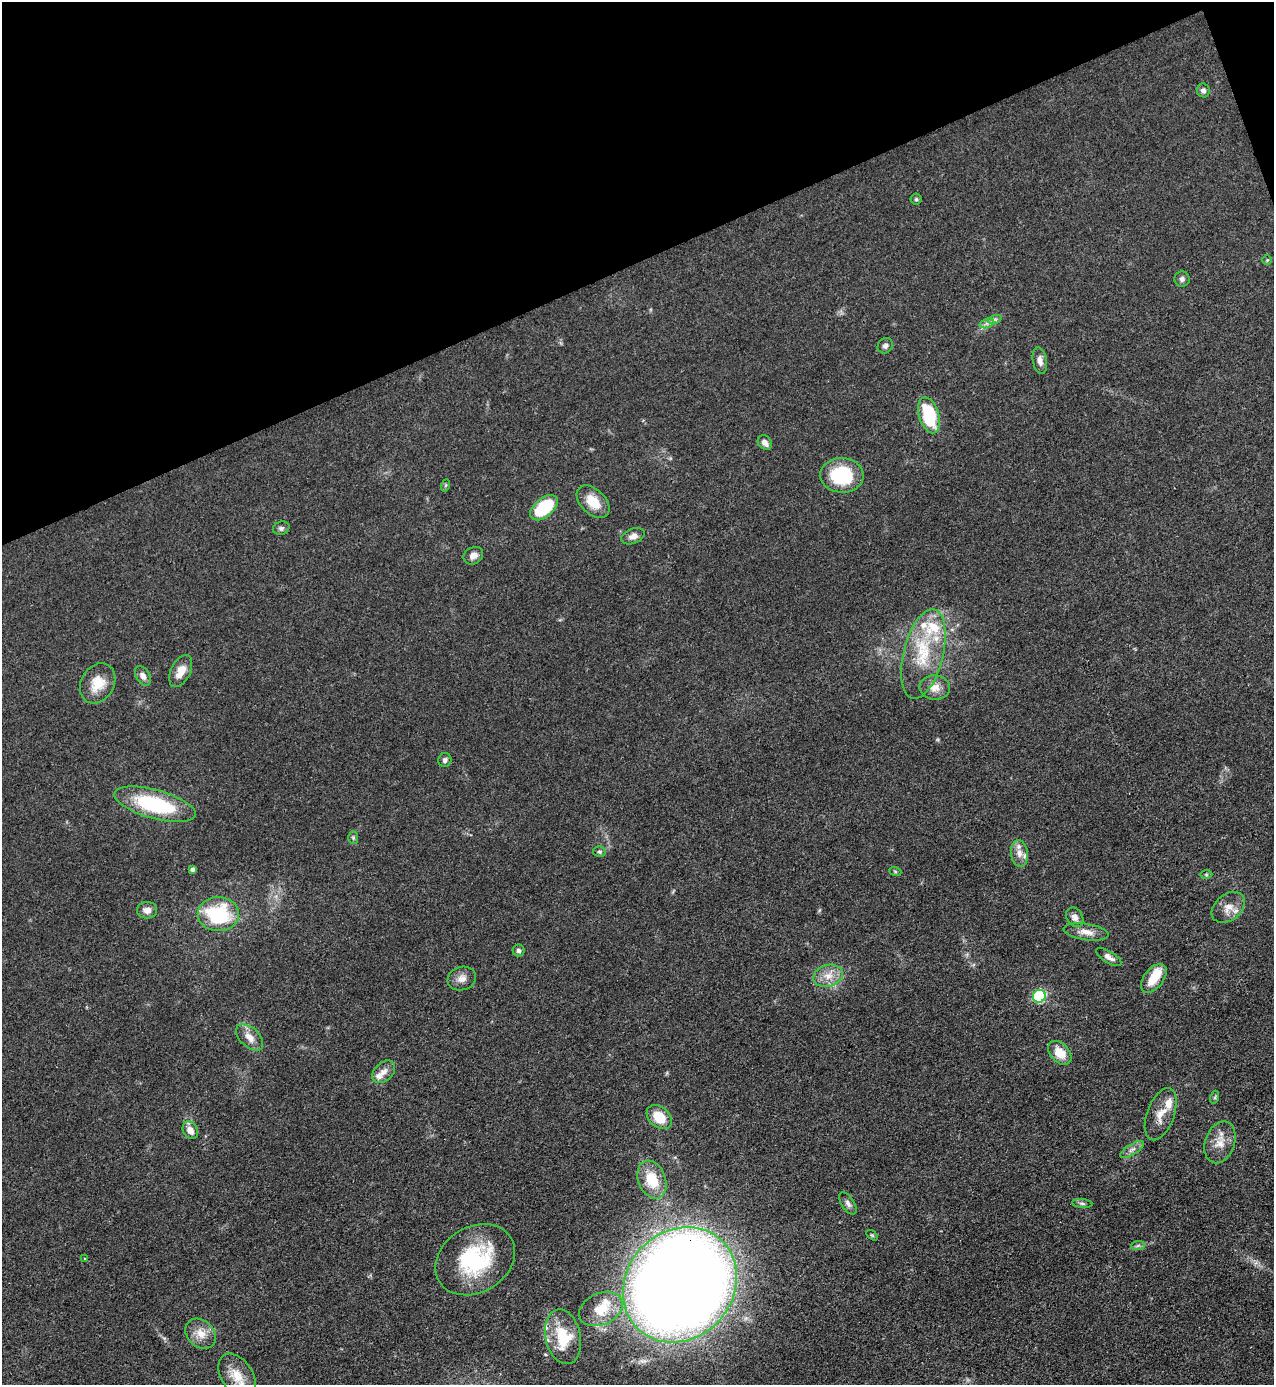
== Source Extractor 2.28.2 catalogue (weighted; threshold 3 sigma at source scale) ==
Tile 3 of 4 x 4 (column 3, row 1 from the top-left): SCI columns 2695-3966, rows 4150-5532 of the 5520 x 5533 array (HDU 1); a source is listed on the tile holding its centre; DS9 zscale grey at full resolution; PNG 1276 x 1387 px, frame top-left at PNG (2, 2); each listed source drawn as its Kron ellipse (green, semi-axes under 4 px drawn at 4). Shown black and unused: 19% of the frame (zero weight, under 3 of 4 exposures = <1% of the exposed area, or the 3 px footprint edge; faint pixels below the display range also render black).
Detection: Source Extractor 2.28.2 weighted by HDU 2 'WHT'; one run over the whole footprint, this tile lists its part. Background 0.0496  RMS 0.0054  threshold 0.0244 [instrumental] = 3 sigma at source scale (4.5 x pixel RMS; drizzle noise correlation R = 1.50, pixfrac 1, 0.05/0.05 arcsec/px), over >= 5 px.
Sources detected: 70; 1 inside a brighter object's white glare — neither listed nor drawn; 7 inside a brighter listed object's ellipse — not listed separately; the other 62 listed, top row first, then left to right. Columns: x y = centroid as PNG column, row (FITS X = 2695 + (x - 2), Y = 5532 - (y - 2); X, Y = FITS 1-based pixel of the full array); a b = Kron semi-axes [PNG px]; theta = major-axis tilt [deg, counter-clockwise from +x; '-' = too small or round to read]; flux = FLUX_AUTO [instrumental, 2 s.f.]
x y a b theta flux
1203 90 7 6 - 1.9
916 199 5 5 - 0.82
1267 260 4 4 - 0.56
1182 279 8 7 - 1.7
995 319 7 4 18 1.1
987 323 7 4 18 1.5
885 346 8 7 - 1.8
1040 360 13 7 -80 3.2
929 415 18 10 -73 33
765 443 8 6 -47 3
842 475 22 17 -1 34
446 485 6 4 71 0.73
593 502 19 12 -44 11
544 508 16 9 40 30
281 528 8 6 15 1.4
633 536 12 7 21 2.9
473 556 10 8 31 3.4
923 654 46 20 76 30
181 671 17 9 64 6.6
143 676 11 6 -58 3
98 683 21 16 60 11
935 688 15 12 -4 5.5
445 760 7 6 - 1.6
155 804 42 14 -15 44
353 838 6 5 - 0.93
599 852 6 5 - 1.1
1019 853 13 8 -83 4.3
193 869 4 3 - 1.4
895 871 6 4 -20 0.74
1206 875 6 4 -1 0.71
1228 907 18 13 39 6.3
147 910 10 8 5 3.4
218 914 21 17 -2 39
1075 917 10 8 -57 2.9
1086 932 22 8 -8 5.2
519 950 6 6 - 1.4
1109 957 14 5 -32 2.7
828 976 15 11 17 6.6
462 978 14 11 18 4.3
1154 978 17 9 52 10
1039 996 6 6 - 63
250 1037 16 9 -44 5.3
1060 1053 14 9 -47 9.1
384 1072 13 9 45 3.8
1215 1097 7 4 72 0.85
1161 1114 27 13 69 8.3
659 1117 14 10 -42 12
190 1130 9 7 -60 4.2
1220 1142 21 14 70 8.1
1132 1149 13 5 32 2.3
652 1180 19 13 -68 16
848 1203 12 6 -57 1.9
1082 1203 10 4 -5 1.3
872 1235 6 3 -36 0.61
1138 1245 7 4 2 1.1
85 1259 3 2 - 0.63
475 1260 42 33 32 46
680 1285 61 53 48 1300
601 1309 23 16 24 13
201 1334 17 13 -42 6.9
563 1337 28 17 -78 22
237 1376 24 15 -57 10
Overlapping masked pixels (flux is a lower limit): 1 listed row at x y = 680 1285
Isophote crosses this tile's border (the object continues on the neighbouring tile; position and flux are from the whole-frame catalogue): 2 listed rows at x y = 680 1285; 237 1376